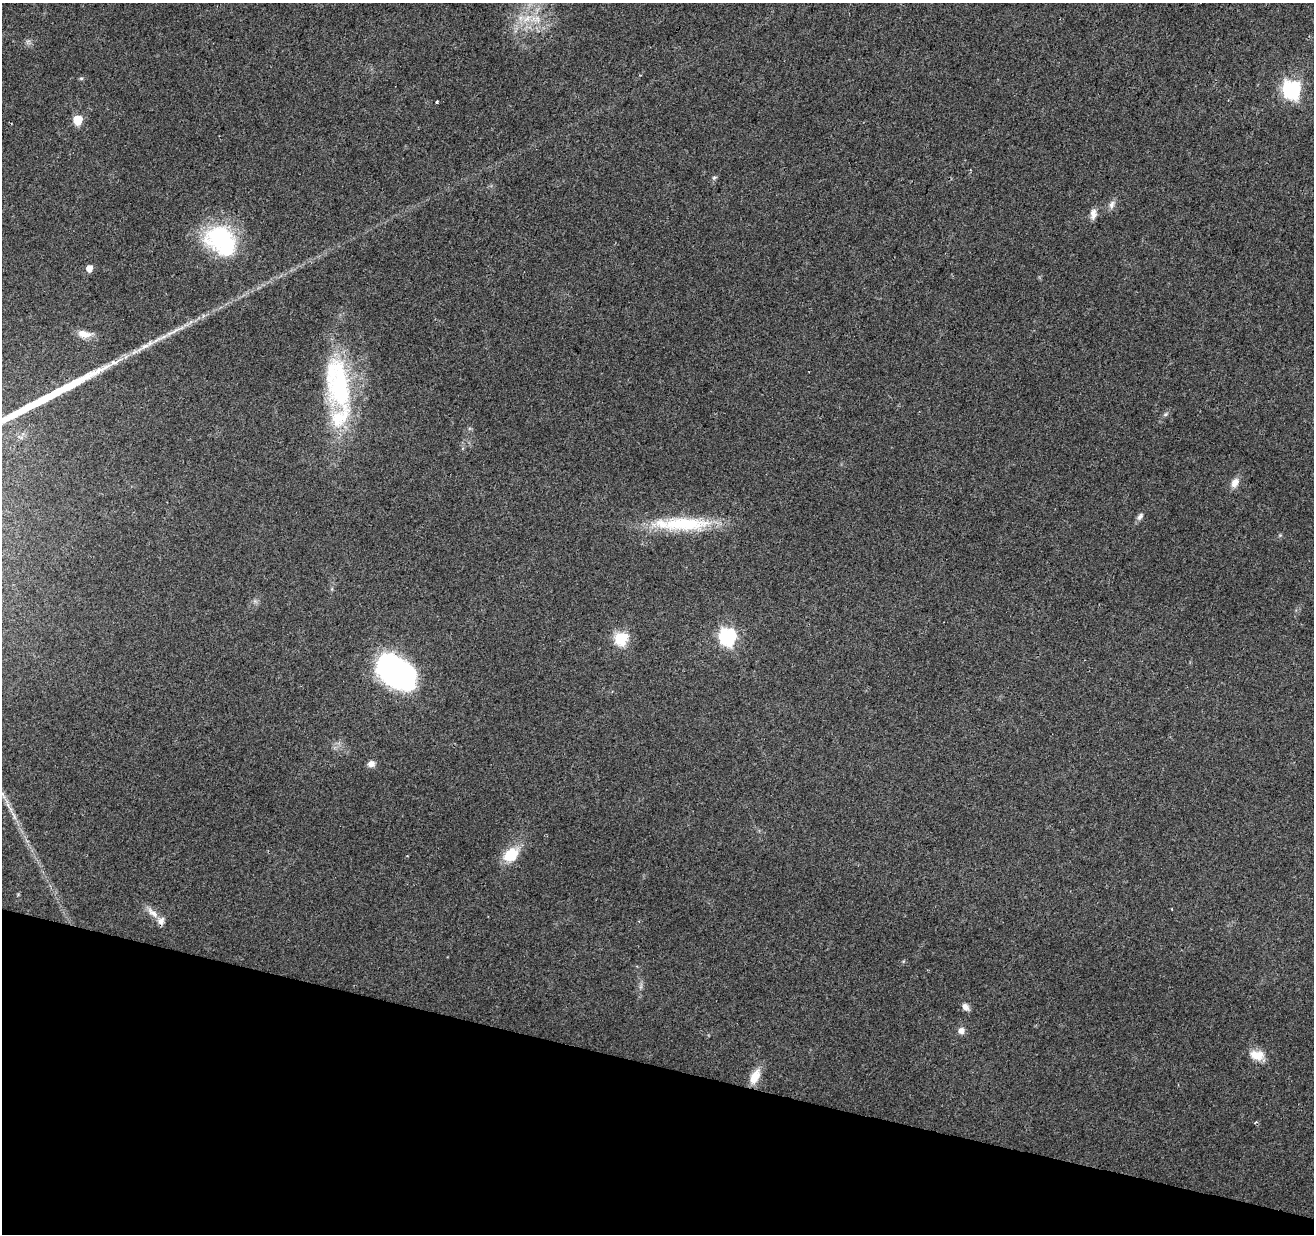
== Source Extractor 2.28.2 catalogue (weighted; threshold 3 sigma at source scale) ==
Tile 15 of 4 x 4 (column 3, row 4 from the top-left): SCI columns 2629-3940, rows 280-1511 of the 5253 x 5423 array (HDU 1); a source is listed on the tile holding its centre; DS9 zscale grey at full resolution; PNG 1316 x 1236 px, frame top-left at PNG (2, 3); no overlay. Shown black and unused: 14% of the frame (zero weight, under 2 of 3 exposures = <1% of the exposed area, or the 3 px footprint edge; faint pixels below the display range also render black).
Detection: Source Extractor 2.28.2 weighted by HDU 2 'WHT'; one run over the whole footprint, this tile lists its part. Background 0.0431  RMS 0.0057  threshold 0.0255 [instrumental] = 3 sigma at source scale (4.5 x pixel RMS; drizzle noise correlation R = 1.50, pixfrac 1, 0.0396/0.0396 arcsec/px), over >= 5 px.
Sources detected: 34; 3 inside a brighter listed object's ellipse — not listed separately; the other 31 listed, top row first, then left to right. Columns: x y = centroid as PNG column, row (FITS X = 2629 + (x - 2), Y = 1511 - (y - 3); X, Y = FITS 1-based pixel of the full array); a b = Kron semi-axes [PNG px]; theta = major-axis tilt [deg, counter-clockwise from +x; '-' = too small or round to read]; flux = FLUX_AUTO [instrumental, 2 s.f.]
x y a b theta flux
536 19 18 12 -3 11
81 78 6 4 1 0.76
1291 89 7 7 - 180
437 102 3 3 - 2.4
78 120 6 6 - 20
714 178 6 5 - 0.89
1112 204 12 7 67 2.7
1093 214 14 7 83 3.3
221 240 41 30 -40 57
89 268 5 5 - 5.9
174 331 22 4 30 5.1
84 334 18 9 -10 6.4
145 346 16 6 19 4.2
340 385 75 31 -87 80
1165 414 7 4 45 0.99
1235 483 12 8 59 4.5
1140 516 11 6 55 2.1
684 524 71 17 0 39
727 637 7 7 - 150
621 638 6 6 - 67
396 672 38 25 -39 130
371 764 9 8 - 2.8
2 793 11 4 -47 2.3
14 816 13 3 -65 2.2
511 855 19 14 35 14
1172 909 3 2 - 0.7
153 913 21 8 -40 5.3
965 1007 11 7 -40 2.7
961 1031 8 8 - 3.2
1257 1055 19 12 -9 8.3
755 1076 19 10 65 8.7
Isophote crosses this tile's border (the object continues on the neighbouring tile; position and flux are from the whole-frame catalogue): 1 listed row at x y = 2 793
Unlisted compact peaks at least as high as the median listed source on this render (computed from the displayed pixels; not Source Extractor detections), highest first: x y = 113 362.